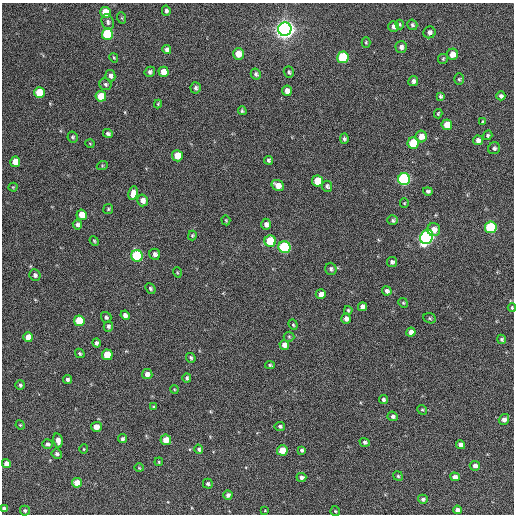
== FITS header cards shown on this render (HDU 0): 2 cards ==
NAXIS1  =                  512 / Axis length
NAXIS2  =                  512 / Axis length

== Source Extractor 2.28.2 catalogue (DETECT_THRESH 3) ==
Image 512 x 512 px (HDU 0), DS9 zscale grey, 1 PNG px = 1 image px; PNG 516 x 516 px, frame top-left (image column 1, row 512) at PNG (2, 3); each listed source drawn as its Kron ellipse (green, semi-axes under 4 px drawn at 4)
Background 286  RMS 16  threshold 49.4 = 3 sigma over >= 5 px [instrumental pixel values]
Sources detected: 142; all 142 listed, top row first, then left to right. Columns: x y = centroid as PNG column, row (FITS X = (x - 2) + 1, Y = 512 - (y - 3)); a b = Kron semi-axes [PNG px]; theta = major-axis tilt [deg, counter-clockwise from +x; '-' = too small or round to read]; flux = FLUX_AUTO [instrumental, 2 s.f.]
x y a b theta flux
166 11 5 4 - 2200
106 12 5 5 - 22000
122 18 6 4 -71 1200
108 22 8 6 -73 3400
400 24 5 3 - 1400
412 25 5 5 - 1900
393 26 5 5 - 4200
285 29 7 6 - 870000
429 32 6 6 - 3900
107 34 6 5 - 76000
366 42 5 4 - 1400
401 47 6 5 - 4100
167 49 4 4 - 3400
238 54 6 5 - 13000
452 54 5 5 - 11000
343 57 6 5 - 74000
114 58 5 3 - 950
443 59 5 5 - 1500
150 72 5 5 - 2600
164 72 5 5 - 13000
289 72 6 5 - 1900
256 74 6 5 - 2500
110 76 6 5 - 3900
459 79 6 5 - 1700
413 81 5 4 - 3000
105 84 6 6 - 2200
196 88 5 5 - 2500
287 91 5 5 - 5700
39 93 5 5 - 39000
101 96 5 5 - 24000
440 96 4 4 - 1700
501 96 4 4 - 3000
158 104 4 4 - 1400
242 111 4 4 - 1700
438 114 4 3 - 1200
483 121 4 3 - 1100
447 125 5 5 - 14000
108 133 5 4 - 2300
488 135 5 4 - 1700
421 136 6 5 - 9000
73 137 5 5 - 1600
344 139 5 4 - 2300
478 140 5 5 - 4100
413 143 6 5 - 44000
90 144 4 3 - 830
494 148 6 5 - 2300
177 156 5 5 - 20000
268 160 4 4 - 2100
15 162 5 5 - 15000
102 166 5 3 - 1100
404 179 6 6 - 190000
318 181 5 5 - 24000
278 185 6 5 - 9100
327 186 6 5 - 2500
13 187 4 4 - 1000
428 191 4 4 - 2200
133 193 7 5 81 7600
143 200 6 5 - 6200
404 203 5 4 - 1100
108 209 5 5 - 1600
82 215 5 5 - 14000
226 220 5 4 - 1100
393 220 5 4 - 2000
77 224 5 4 - 3000
266 224 5 5 - 4400
491 227 6 6 - 100000
434 230 6 6 - 7900
192 236 5 3 - 1500
427 237 7 6 - 330000
94 241 5 4 - 1400
270 241 5 5 - 43000
285 247 6 6 - 130000
155 254 5 5 - 3600
137 256 6 5 - 99000
392 262 5 5 - 2800
331 269 6 5 - 2500
177 272 5 3 - 1000
35 275 6 5 - 2700
150 288 6 4 -47 2000
387 291 5 4 - 3000
321 294 5 4 - 6500
403 303 5 4 - 1400
362 307 4 4 - 3800
512 308 4 3 - 1100
348 310 4 3 - 1500
125 315 5 4 - 4000
106 317 5 5 - 2200
430 318 6 5 - 1700
346 319 5 4 - 3900
79 321 5 5 - 37000
293 325 5 4 - 1500
108 326 5 4 - 2400
411 332 4 4 - 4400
28 337 5 4 - 11000
289 337 5 5 - 1600
502 339 5 4 - 2100
96 343 4 4 - 2900
284 345 5 4 - 7100
80 353 5 3 - 1600
107 355 5 5 - 26000
191 358 5 4 - 1700
270 365 5 4 - 1500
147 374 5 5 - 5400
187 378 4 4 - 2300
67 379 4 4 - 2500
20 385 5 5 - 1800
174 389 4 3 - 960
383 400 4 4 - 2200
153 407 3 3 - 1200
422 410 5 4 - 1500
393 416 5 4 - 2500
504 419 5 5 - 4200
20 425 5 4 - 1200
280 426 5 4 - 2000
96 427 5 5 - 9600
122 439 4 4 - 2500
58 440 7 4 -77 6800
166 440 5 5 - 14000
365 442 5 4 - 2500
47 444 5 4 - 2900
461 445 4 4 - 5300
84 449 4 4 - 1100
199 449 4 4 - 2000
282 450 5 5 - 19000
302 450 4 3 - 2300
57 454 5 5 - 2500
159 462 4 3 - 1000
6 464 4 4 - 7200
475 466 5 4 - 4000
139 468 5 3 - 870
398 476 5 4 - 1300
301 477 5 4 - 2900
455 477 5 4 - 4900
77 483 5 5 - 16000
208 484 5 5 - 2000
228 495 4 4 - 3400
423 499 5 4 - 2300
4 508 4 4 - 2400
457 510 4 4 - 4100
25 511 5 5 - 2000
265 511 3 2 - 720
335 511 5 4 - 1400
At the frame edge (FLAGS 8, measured only in part): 2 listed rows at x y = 512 308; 4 508